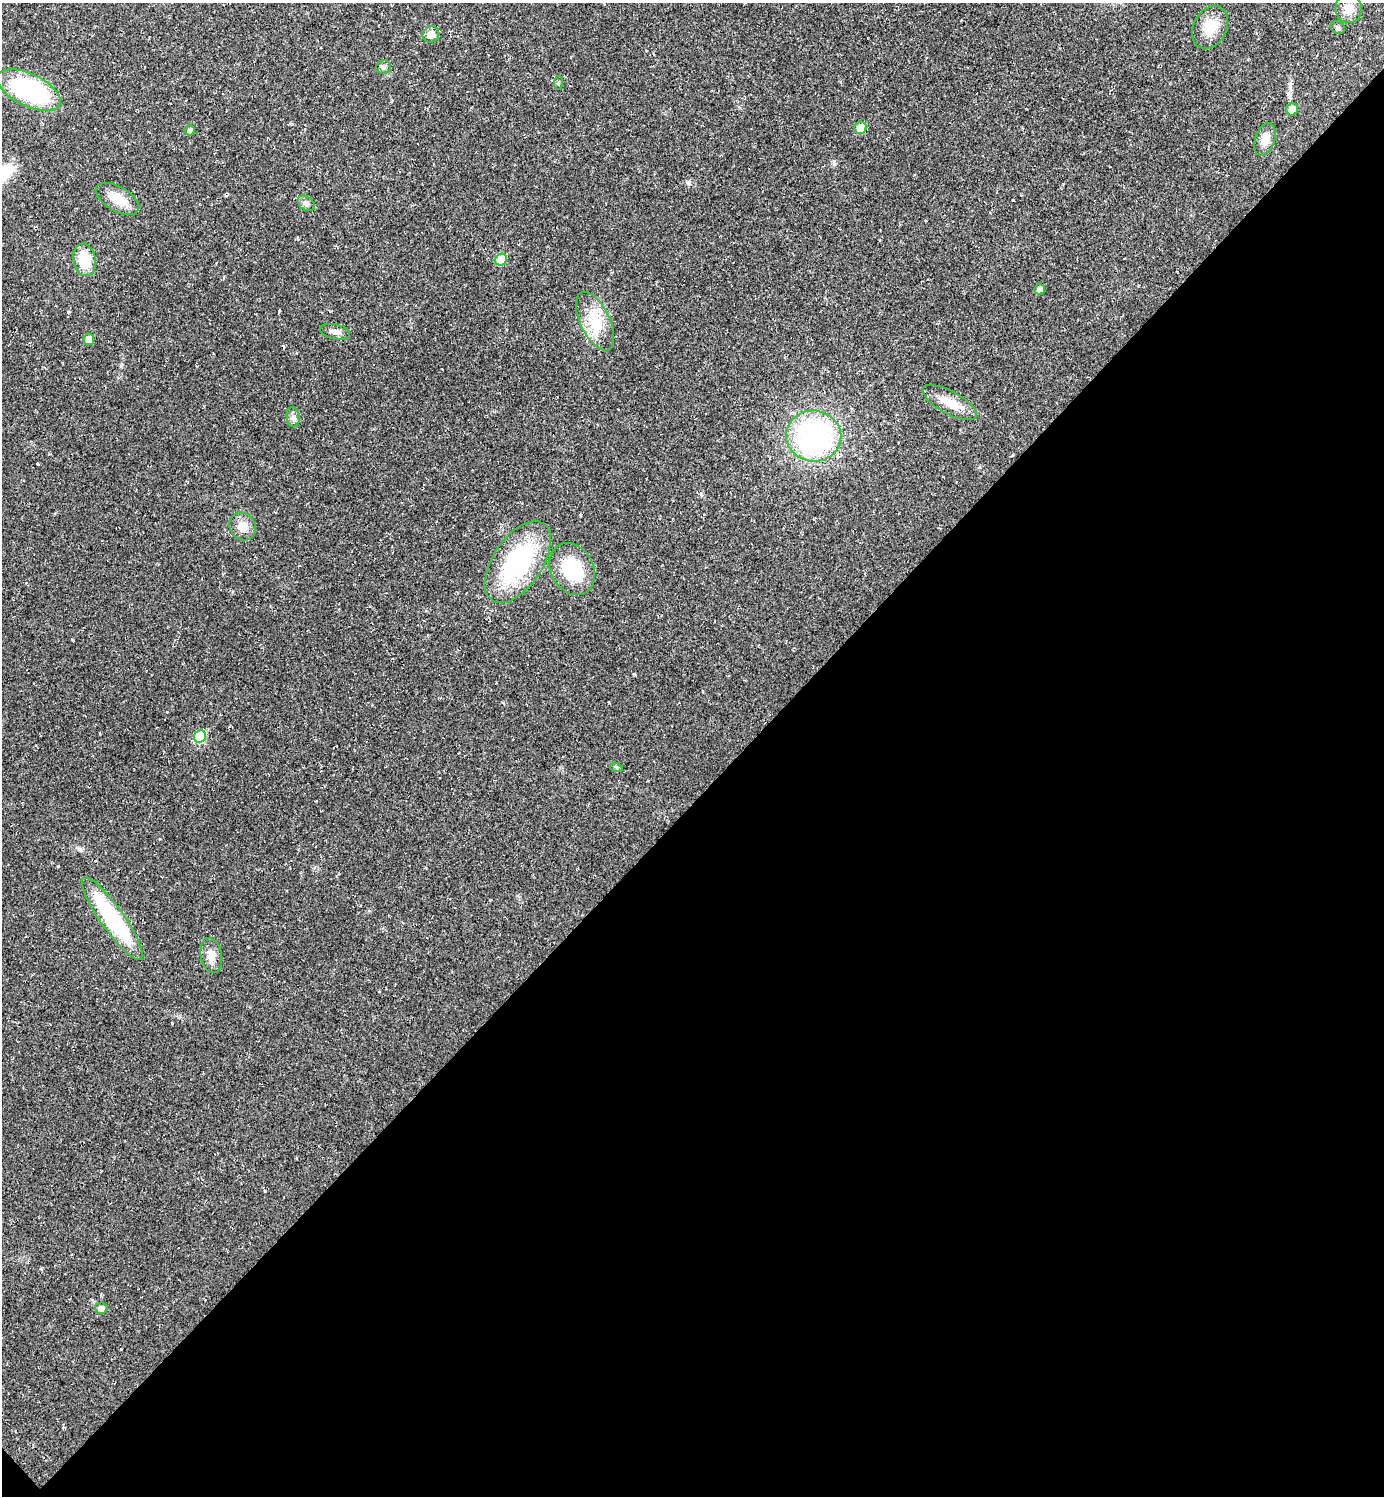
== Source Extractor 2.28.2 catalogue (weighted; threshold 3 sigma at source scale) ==
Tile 15 of 4 x 4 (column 3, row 4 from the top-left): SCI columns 2918-4299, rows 2-1495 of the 5977 x 5977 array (HDU 1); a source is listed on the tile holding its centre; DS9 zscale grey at full resolution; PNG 1386 x 1498 px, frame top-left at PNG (2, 3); each listed source drawn as its Kron ellipse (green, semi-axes under 4 px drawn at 4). Shown black and unused: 47% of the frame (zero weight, under 2 of 3 exposures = <1% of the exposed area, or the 3 px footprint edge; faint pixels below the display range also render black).
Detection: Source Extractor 2.28.2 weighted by HDU 2 'WHT'; one run over the whole footprint, this tile lists its part. Background 0.0318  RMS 0.0063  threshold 0.0283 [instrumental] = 3 sigma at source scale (4.5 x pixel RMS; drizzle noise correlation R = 1.50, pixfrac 1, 0.05/0.05 arcsec/px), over >= 5 px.
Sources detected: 31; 1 cosmic-ray / hot-pixel residue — neither listed nor drawn; the other 30 listed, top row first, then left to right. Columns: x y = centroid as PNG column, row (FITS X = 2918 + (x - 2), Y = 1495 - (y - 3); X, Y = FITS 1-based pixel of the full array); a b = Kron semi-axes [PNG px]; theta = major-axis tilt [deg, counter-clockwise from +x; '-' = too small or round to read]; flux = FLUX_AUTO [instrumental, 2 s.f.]
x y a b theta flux
1348 9 14 13 - 7.6
1210 27 22 16 63 14
1338 28 7 6 - 1.5
431 34 9 7 40 5.4
383 67 7 6 - 1.7
558 83 7 4 84 0.93
29 90 34 16 -25 83
1292 109 6 6 - 7.5
860 128 6 6 - 9.6
189 130 5 5 - 1.6
1265 139 17 10 71 6.6
117 199 24 12 -30 11
306 203 9 6 -39 2.1
84 260 16 11 -79 16
501 260 6 5 - 18
1040 289 5 5 - 3.3
595 321 32 14 -64 19
335 332 15 7 -12 3.3
89 339 5 5 - 7.1
950 402 30 11 -29 12
293 417 10 6 -81 2.2
814 436 27 25 -6 120
242 527 14 12 -55 6.9
518 562 46 25 56 73
572 569 27 21 -60 32
200 736 6 5 - 27
616 767 6 4 -18 0.85
112 918 50 11 -55 69
211 956 18 10 -79 6
101 1308 6 5 - 2.7
Overlapping masked pixels (flux is a lower limit): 1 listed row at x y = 112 918
Unlisted compact peaks at least as high as the median listed source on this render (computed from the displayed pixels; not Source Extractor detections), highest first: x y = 58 866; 834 162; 279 311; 689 183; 68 312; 580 515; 73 640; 265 1191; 979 467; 41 1269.